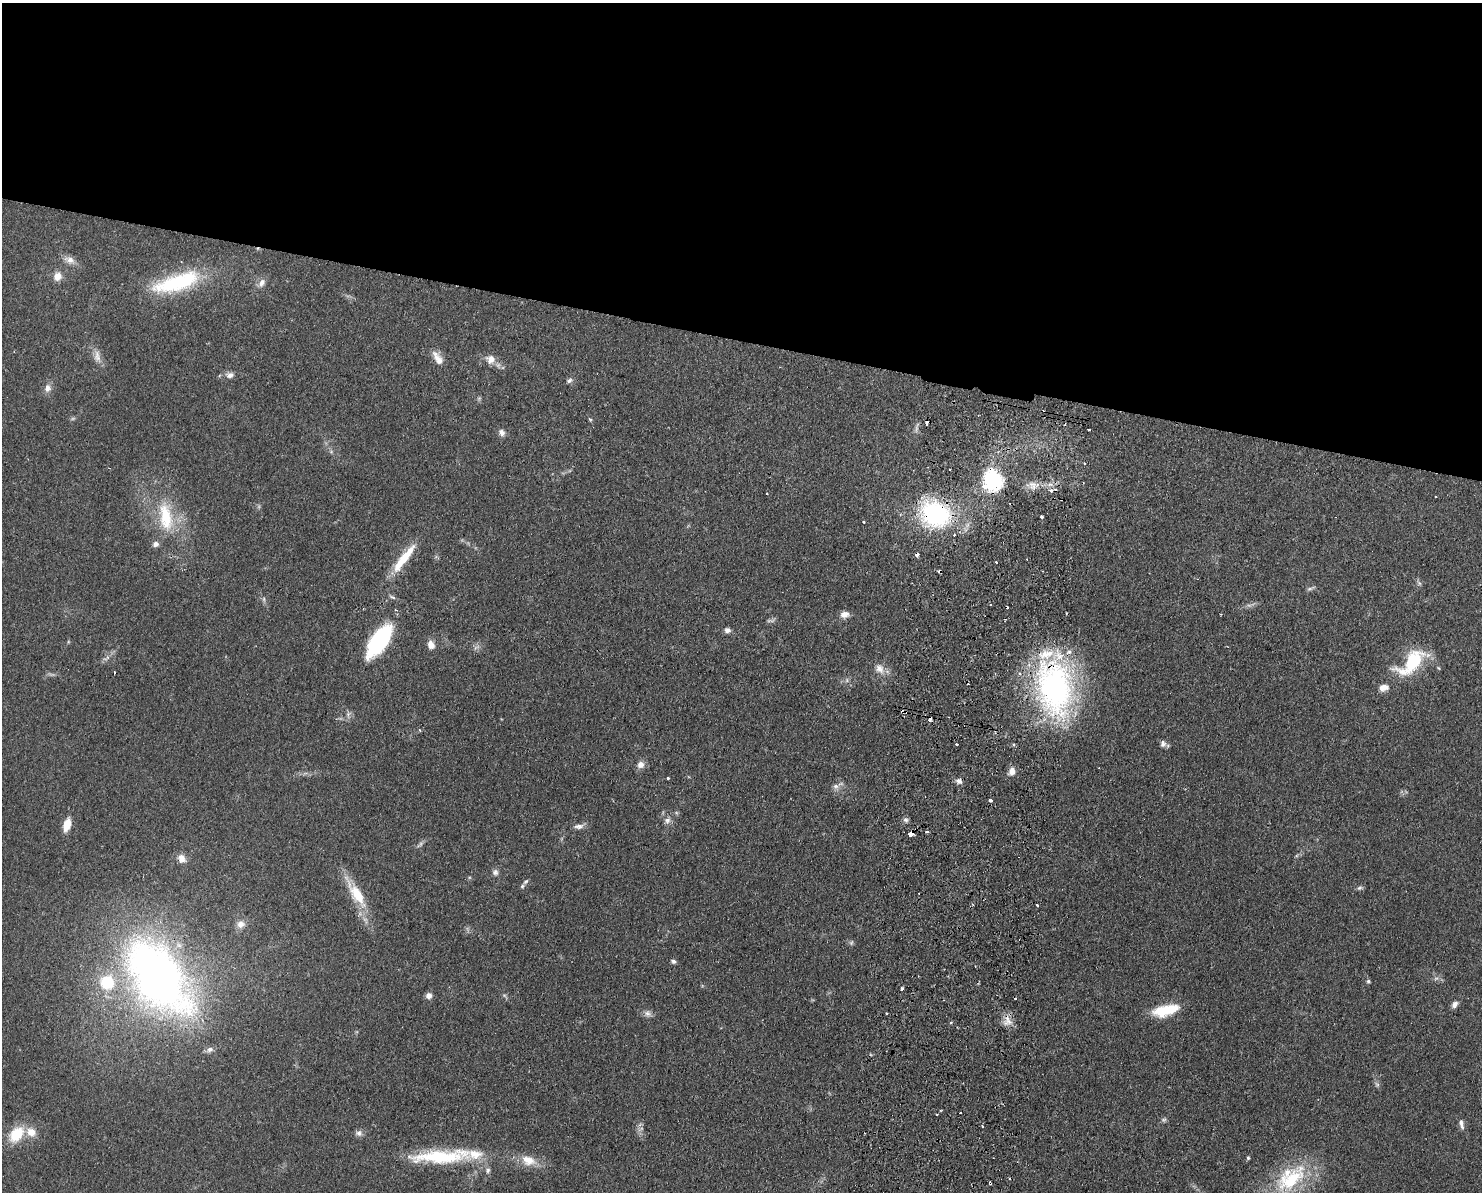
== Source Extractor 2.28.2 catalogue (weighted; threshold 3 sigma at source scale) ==
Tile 2 of 3 x 4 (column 2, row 1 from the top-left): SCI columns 1653-3132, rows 3583-4772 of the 4899 x 4783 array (HDU 1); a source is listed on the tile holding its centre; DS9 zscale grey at full resolution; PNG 1484 x 1194 px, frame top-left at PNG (2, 3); no overlay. Shown black and unused: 28% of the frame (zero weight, under 2 of 3 exposures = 3% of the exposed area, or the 3 px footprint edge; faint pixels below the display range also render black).
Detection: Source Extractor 2.28.2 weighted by HDU 2 'WHT'; one run over the whole footprint, this tile lists its part. Background 0.0673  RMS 0.0058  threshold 0.0261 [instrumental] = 3 sigma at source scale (4.5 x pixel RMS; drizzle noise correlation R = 1.50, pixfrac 1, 0.05/0.05 arcsec/px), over >= 5 px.
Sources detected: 117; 6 too faint to see at this stretch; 10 cosmic-ray / hot-pixel residue — not listed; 7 inside a brighter listed object's ellipse — not listed separately; the other 94 listed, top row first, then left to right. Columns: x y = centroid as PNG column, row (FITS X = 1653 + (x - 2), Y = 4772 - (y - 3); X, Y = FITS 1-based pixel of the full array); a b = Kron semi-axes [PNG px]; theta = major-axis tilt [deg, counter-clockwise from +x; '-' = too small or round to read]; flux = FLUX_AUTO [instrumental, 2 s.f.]
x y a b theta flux
70 260 15 9 -18 4.2
57 276 10 9 - 5.1
177 282 63 20 17 50
262 283 12 8 61 3.1
97 356 18 9 -82 4.7
438 358 19 9 -57 5.8
491 359 11 10 - 5.6
230 375 10 8 5 2.8
569 380 9 6 35 1.6
47 388 10 8 83 3.6
590 419 5 4 - 0.73
927 422 5 3 - 7.3
916 428 16 4 82 1.7
1089 429 3 3 - 1
502 433 10 7 -66 2.5
993 480 23 18 -69 40
1032 485 13 12 - 5.1
767 494 3 2 - 0.82
1435 497 3 2 - 0.88
936 514 29 23 -20 85
166 517 43 18 -80 30
1041 517 3 3 - 3.7
864 522 3 2 - 0.43
156 544 8 7 - 2.4
917 555 3 3 - 4.9
404 558 43 9 53 18
996 562 3 2 - 0.52
1419 583 8 4 -45 1.2
1310 589 12 4 25 1.3
392 597 8 4 -25 1.3
264 599 8 4 -83 1.2
845 614 12 8 9 3.5
727 630 8 7 - 2.1
379 641 34 14 56 63
431 645 9 7 -73 4.8
476 647 11 3 20 1.4
1413 662 35 20 41 33
879 668 15 12 -56 5.3
1439 668 6 3 -69 0.62
114 673 3 2 - 0.98
1384 687 11 8 14 4.5
1055 688 71 43 -78 150
902 712 5 4 - 1.3
929 720 4 3 - 6.2
419 730 3 3 - 0.81
956 744 3 2 - 1.1
1163 744 9 7 -76 2.1
641 765 10 9 - 3.4
1012 771 10 8 79 4
668 778 3 3 - 1.6
959 781 9 7 -36 2.3
836 786 10 7 7 2.8
990 800 4 3 - 1.9
667 820 10 8 60 2.8
906 820 8 6 -15 1.5
67 825 12 7 74 9.7
579 826 13 7 3 2.9
927 832 3 3 - 2.7
910 834 5 4 - 10
420 844 12 5 40 1.6
181 859 12 10 -57 4.2
495 872 8 8 - 2.1
526 881 8 4 41 1.1
1360 888 9 5 8 1.3
357 894 40 12 -57 20
1037 905 3 3 - 2.1
241 924 11 10 - 3.9
673 961 6 5 - 1.4
158 975 67 37 -54 420
1368 981 5 4 - 1.1
107 982 12 12 - 25
901 989 4 3 - 3.2
504 995 7 4 -19 0.96
429 996 7 7 - 3
1455 1004 8 6 51 2.6
1166 1010 28 11 14 21
647 1013 10 9 - 2.6
886 1013 2 2 - 0.67
1007 1021 17 11 -86 5.6
951 1022 4 3 - 1
210 1050 9 7 19 2.3
1377 1084 7 5 -30 1.2
937 1114 3 2 - 0.74
1164 1120 8 6 35 1.3
1461 1124 14 6 -77 2.6
982 1126 3 2 - 1.2
359 1133 9 8 - 2.2
16 1134 21 13 50 17
441 1156 84 17 3 48
1248 1158 4 4 - 0.87
528 1160 19 13 -17 9.5
488 1170 7 6 - 1.5
1291 1180 53 24 41 43
990 1183 3 2 - 1
Overlapping masked pixels (flux is a lower limit): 11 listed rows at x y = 927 422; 993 480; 936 514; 917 555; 1055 688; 902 712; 929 720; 910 834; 158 975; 1007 1021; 990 1183
Isophote crosses this tile's border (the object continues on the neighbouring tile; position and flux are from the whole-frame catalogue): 1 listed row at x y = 1291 1180